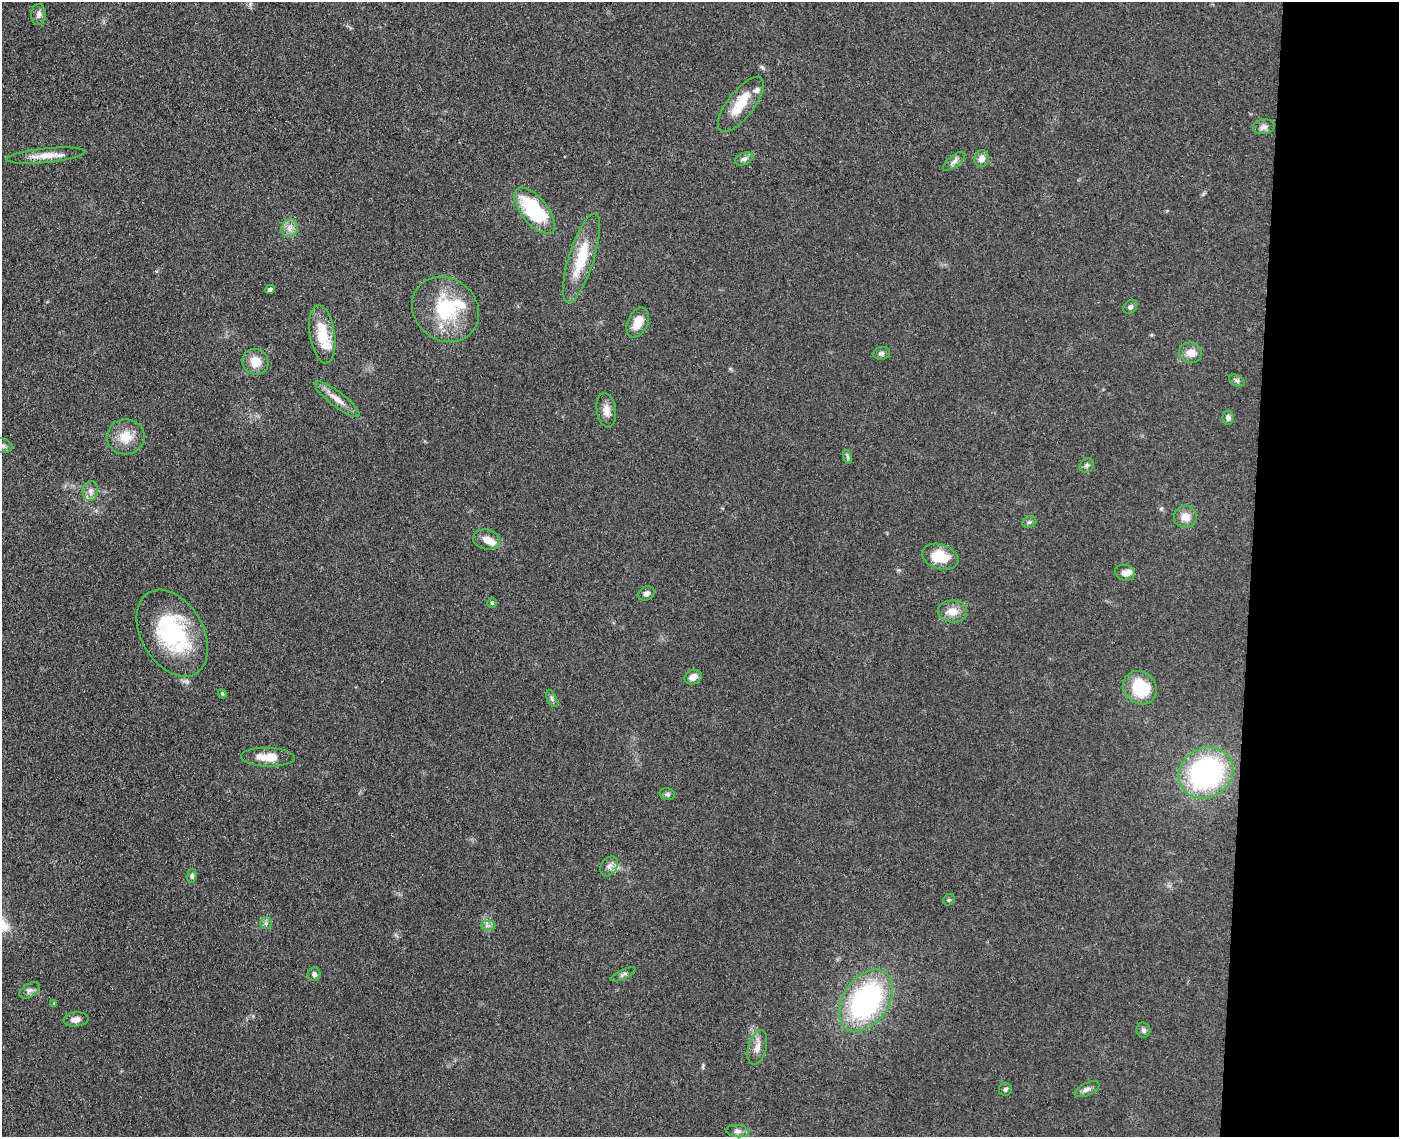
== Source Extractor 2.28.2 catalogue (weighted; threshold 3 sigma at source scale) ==
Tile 9 of 3 x 4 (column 3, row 3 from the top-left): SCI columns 3069-4465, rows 1142-2276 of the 4629 x 4554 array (HDU 1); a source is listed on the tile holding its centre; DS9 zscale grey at full resolution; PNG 1401 x 1139 px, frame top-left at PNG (2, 2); each listed source drawn as its Kron ellipse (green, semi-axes under 4 px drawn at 4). Shown black and unused: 11% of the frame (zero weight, under 3 of 4 exposures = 5% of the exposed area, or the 3 px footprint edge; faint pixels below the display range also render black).
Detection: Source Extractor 2.28.2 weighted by HDU 2 'WHT'; one run over the whole footprint, this tile lists its part. Background 0.0894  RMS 0.0064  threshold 0.029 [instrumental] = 3 sigma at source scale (4.5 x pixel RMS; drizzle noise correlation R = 1.50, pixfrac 1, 0.05/0.05 arcsec/px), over >= 5 px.
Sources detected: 64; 5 inside a brighter listed object's ellipse — not listed separately; the other 59 listed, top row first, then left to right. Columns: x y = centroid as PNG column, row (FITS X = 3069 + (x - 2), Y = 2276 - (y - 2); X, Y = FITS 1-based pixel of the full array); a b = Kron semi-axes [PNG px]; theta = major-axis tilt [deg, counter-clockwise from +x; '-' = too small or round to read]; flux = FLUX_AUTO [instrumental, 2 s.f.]
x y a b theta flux
39 14 10 7 87 2.5
741 104 33 13 52 17
1264 127 11 7 8 2.7
45 156 39 7 6 9.4
744 159 9 6 22 2.1
982 159 8 7 - 4.4
954 161 13 5 39 2.7
535 211 28 13 -51 52
290 228 9 8 - 3.7
581 258 46 12 72 27
270 289 5 4 - 1.4
1130 307 8 6 43 1.6
446 309 35 31 -39 41
638 322 16 10 65 9
322 334 29 12 -82 20
881 353 8 6 6 1.8
1191 353 11 10 - 6.6
255 362 13 12 - 9.3
1237 381 8 5 -29 1.6
337 399 27 7 -37 7.1
606 410 17 9 -81 5.3
1228 418 7 5 -83 2.2
126 437 19 17 9 12
2 446 10 7 -9 2.6
848 457 7 4 -71 1
1087 465 8 6 48 1.7
90 491 10 7 81 3.2
1185 517 11 11 - 6.5
1029 522 7 5 21 1.4
486 539 13 10 -12 6.3
940 557 18 12 -19 17
1125 573 10 8 -17 4.1
646 593 9 6 28 2.6
492 603 5 5 - 0.91
952 611 14 11 -1 7.4
172 633 47 31 -60 68
693 677 9 7 24 4.4
1140 688 18 15 -44 28
222 694 4 4 - 0.69
552 698 9 5 -65 1.6
268 757 27 9 -2 10
1206 773 28 24 29 120
667 794 8 6 -15 1.4
609 866 11 7 57 3.2
192 876 7 4 83 1.3
949 900 6 5 - 0.95
266 923 5 5 - 1.3
488 925 7 4 0 1.8
314 974 7 6 - 1.8
623 974 13 5 24 1.8
30 990 11 6 32 2.3
866 1001 34 23 55 120
54 1004 4 4 - 0.77
76 1019 12 7 7 4.1
1143 1030 7 7 - 1.9
757 1048 17 9 73 5
1005 1089 6 6 - 1.3
1087 1089 13 6 25 2.7
738 1131 11 6 -5 2.4
Isophote crosses this tile's border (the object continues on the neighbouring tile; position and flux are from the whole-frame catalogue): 1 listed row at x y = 2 446